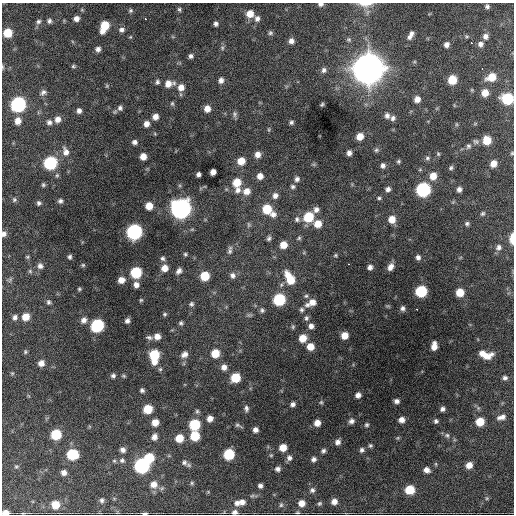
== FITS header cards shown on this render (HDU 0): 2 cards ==
NAXIS1  =                  512 / Axis length
NAXIS2  =                  512 / Axis length

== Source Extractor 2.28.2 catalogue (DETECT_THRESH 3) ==
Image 512 x 512 px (HDU 0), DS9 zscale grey, 1 PNG px = 1 image px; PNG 516 x 516 px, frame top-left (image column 1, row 512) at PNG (2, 3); no overlay
Background 1480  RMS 41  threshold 122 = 3 sigma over >= 5 px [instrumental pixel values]
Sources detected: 245; all 245 listed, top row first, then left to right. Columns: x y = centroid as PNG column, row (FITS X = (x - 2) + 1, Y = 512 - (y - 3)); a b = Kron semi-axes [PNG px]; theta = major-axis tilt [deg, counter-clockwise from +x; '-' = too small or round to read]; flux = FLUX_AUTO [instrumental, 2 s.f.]
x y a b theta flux
321 4 6 4 5 8.1e+03
365 4 19 6 1 2.0e+04
487 6 5 5 - 6.3e+03
179 9 6 5 - 4.9e+03
82 10 6 4 -18 2.8e+03
131 10 6 6 - 4.9e+03
250 14 7 7 - 3.2e+04
76 19 5 5 - 1.4e+04
146 19 3 2 - 3.2e+03
257 19 8 7 - 1.1e+04
38 21 7 6 - 6.5e+03
49 21 6 6 - 7.0e+03
216 24 5 4 - 7.5e+03
104 26 10 6 67 6.6e+04
122 30 7 6 - 9.5e+03
8 33 7 6 - 5.7e+04
270 33 6 5 - 5.4e+03
411 35 9 4 64 1.2e+04
485 36 7 7 - 1.2e+04
130 37 5 4 - 2.5e+03
291 41 6 6 - 1.3e+04
472 43 2 2 - 2.1e+03
446 44 5 5 - 1.1e+04
480 44 6 6 - 1.1e+04
222 48 7 5 -71 5.6e+03
98 49 6 5 - 1.0e+04
191 56 5 5 - 7.5e+03
73 66 6 5 - 4.2e+03
2 67 5 3 - 3.4e+03
482 68 3 2 - 2.6e+03
368 69 13 12 - 4.9e+06
324 70 7 6 - 8.5e+03
491 77 9 7 23 4.9e+04
221 80 7 6 - 1.1e+04
452 80 7 6 - 5.8e+04
157 82 7 6 - 6.2e+03
169 84 11 8 11 2.5e+04
107 86 5 5 - 3.6e+03
181 87 8 8 - 2.1e+04
43 92 9 6 37 9.1e+03
485 93 7 7 - 2.7e+04
417 99 6 6 - 1.7e+04
507 99 8 7 - 1.6e+05
172 103 6 5 - 4.4e+03
18 104 8 8 - 4.7e+05
322 104 5 3 - 3.9e+03
120 108 7 7 - 9.0e+03
207 108 7 6 - 2.1e+04
79 111 6 5 - 1.0e+04
235 114 9 6 -90 7.3e+03
387 115 7 6 - 9.8e+03
155 117 6 6 - 1.6e+04
393 118 7 6 - 8.4e+03
58 119 7 7 - 1.7e+04
18 121 7 6 - 2.1e+04
49 122 7 7 - 1.0e+04
291 122 5 5 - 5.8e+03
146 124 7 6 - 1.5e+04
456 124 6 3 -72 2.9e+03
269 129 7 3 -82 3.4e+03
360 136 7 6 - 3.0e+04
487 140 7 7 - 5.2e+04
476 141 8 7 - 7.2e+03
134 142 6 5 - 8.7e+03
468 146 8 6 75 7.2e+03
376 150 6 5 - 5.2e+03
66 152 12 8 -71 1.9e+04
349 153 5 4 - 1.1e+04
512 153 5 5 - 3.4e+03
258 154 7 6 - 1.8e+04
438 154 5 4 - 3.4e+03
143 156 6 5 - 2.4e+04
427 158 6 5 - 5.3e+03
241 161 7 7 - 3.6e+04
398 161 5 5 - 4.2e+03
50 163 8 7 - 2.7e+05
493 164 7 6 - 2.4e+04
383 166 6 5 - 9.3e+03
451 168 6 5 - 5.1e+03
213 172 5 5 - 1.6e+04
198 174 4 4 - 8.3e+03
260 176 7 7 - 1.8e+04
433 176 8 7 - 3.1e+04
297 179 7 6 - 9.4e+03
237 182 8 8 - 4.5e+04
43 185 5 5 - 4.2e+03
293 187 6 6 - 6.7e+03
388 189 6 5 - 9.5e+03
423 189 8 7 - 4.0e+05
459 189 5 5 - 9.8e+03
238 190 10 8 78 1.5e+04
247 191 9 8 - 2.5e+04
275 196 8 7 - 1.3e+04
379 198 6 4 0 4.4e+03
14 200 6 5 - 4.6e+03
60 201 6 5 - 6.9e+03
39 203 5 5 - 5.8e+03
149 206 6 6 - 3.3e+04
181 209 9 9 - 1.6e+06
267 209 8 7 - 7.5e+04
316 209 7 7 - 1.2e+04
483 213 6 5 - 4.6e+03
273 214 8 7 - 1.4e+04
308 217 8 7 - 9.9e+04
297 219 8 7 - 8.6e+03
392 219 7 7 - 3.1e+04
318 224 8 7 - 3.3e+04
467 224 6 5 - 6.0e+03
249 225 8 5 -84 5.3e+03
134 232 8 8 - 5.5e+05
4 234 6 5 - 9.9e+03
269 238 7 5 71 6.5e+03
299 238 6 5 - 4.4e+03
512 238 10 4 89 3.2e+04
283 245 7 6 - 3.0e+04
499 247 8 7 - 1.0e+04
230 250 12 6 82 9.1e+03
185 254 5 4 - 4.3e+03
335 255 6 4 2 3.8e+03
27 257 5 4 - 3.2e+03
70 257 5 4 - 5.9e+03
418 257 5 5 - 8.7e+03
163 258 6 6 - 6.9e+03
349 264 3 2 - 2.6e+03
83 265 5 5 - 3.9e+03
40 266 7 7 - 1.0e+04
370 267 5 5 - 1.1e+04
390 267 8 6 60 1.6e+04
164 268 7 7 - 2.4e+04
30 271 6 5 - 3.9e+03
179 271 8 6 55 1.1e+04
136 272 7 7 - 1.5e+05
233 275 8 7 - 1.0e+04
205 276 7 6 - 7.0e+04
290 278 14 7 -60 6.4e+04
121 280 7 6 - 2.1e+04
136 285 6 6 - 1.4e+04
79 289 4 4 - 3.7e+03
421 291 7 7 - 1.7e+05
460 292 6 6 - 4.3e+04
306 296 6 5 - 4.8e+03
141 300 5 5 - 3.5e+03
279 300 7 7 - 1.8e+05
48 302 6 5 - 5.8e+03
312 302 9 7 25 2.1e+04
191 304 6 6 - 6.2e+03
307 305 9 6 11 1.1e+04
402 308 6 6 - 7.7e+03
416 309 3 2 - 3.4e+03
262 310 6 6 - 5.9e+03
301 310 6 6 - 6.0e+03
165 314 6 5 - 4.6e+03
15 317 7 6 - 9.0e+03
25 317 7 7 - 3.1e+04
306 318 7 6 - 6.7e+03
84 320 8 6 53 1.3e+04
127 321 5 4 - 8.9e+03
181 323 5 5 - 5.5e+03
97 325 8 7 - 2.7e+05
311 326 6 6 - 1.2e+04
293 327 6 5 - 4.0e+03
345 335 6 6 - 3.0e+04
157 336 6 6 - 1.9e+04
149 337 9 5 -13 6.8e+03
303 338 7 7 - 3.6e+04
434 346 8 5 84 2.3e+04
310 347 7 7 - 3.2e+04
25 352 6 5 - 4.3e+03
215 353 7 7 - 4.8e+04
482 353 7 6 - 1.6e+04
184 354 9 7 37 1.5e+04
154 356 12 7 90 1.2e+05
486 356 13 6 15 3.0e+04
41 363 7 6 - 1.8e+04
224 367 7 7 - 1.5e+04
12 373 5 5 - 3.5e+03
113 376 6 5 - 6.5e+03
124 376 6 5 - 3.7e+03
235 378 7 6 - 8.0e+04
505 378 6 6 - 7.7e+03
142 390 5 4 - 6.6e+03
358 395 5 5 - 1.3e+04
396 401 5 4 - 9.1e+03
321 402 6 5 - 4.2e+03
293 404 5 5 - 8.9e+03
246 408 8 5 -81 7.8e+03
148 409 7 6 - 6.7e+04
442 409 5 5 - 8.5e+03
197 411 7 6 - 5.5e+03
501 417 12 6 15 1.5e+04
210 418 6 5 - 1.7e+04
401 420 5 5 - 1.6e+04
351 421 6 6 - 1.0e+04
436 421 5 5 - 5.7e+03
155 422 7 6 - 2.7e+04
480 422 7 6 - 4.9e+04
317 423 6 5 - 2.2e+04
195 424 7 7 - 1.3e+05
238 425 10 4 -23 5.5e+03
367 425 6 5 - 4.9e+03
255 430 5 5 - 1.2e+04
56 434 7 7 - 1.1e+05
447 435 7 6 - 6.7e+03
195 436 7 7 - 8.0e+04
154 437 7 6 - 1.5e+04
179 438 7 7 - 4.8e+04
338 442 7 6 - 1.2e+04
370 445 5 4 - 4.6e+03
283 448 6 6 - 3.5e+04
123 450 6 6 - 1.2e+04
362 450 6 6 - 7.3e+03
323 451 5 5 - 6.7e+03
72 454 8 7 - 1.4e+05
229 454 7 7 - 1.3e+05
149 458 7 7 - 8.0e+04
289 458 7 7 - 9.8e+03
314 459 6 6 - 8.4e+03
122 460 7 7 - 7.4e+03
114 461 5 4 - 3.9e+03
184 462 8 8 - 9.8e+03
469 465 7 6 - 2.2e+04
16 466 5 5 - 4.0e+03
142 466 8 8 - 5.1e+05
278 469 6 5 - 9.3e+03
427 470 7 6 - 1.5e+04
64 473 6 5 - 1.3e+04
192 483 5 5 - 4.3e+03
154 484 9 9 - 2.3e+04
260 486 5 5 - 8.1e+03
312 490 7 6 - 7.8e+03
410 490 7 7 - 7.1e+04
253 496 11 4 -2 6.6e+03
487 498 5 5 - 3.7e+03
102 500 6 6 - 6.9e+03
334 501 6 5 - 1.7e+04
242 502 8 7 - 1.6e+04
237 503 8 7 - 1.4e+04
302 503 6 6 - 2.2e+04
319 503 6 5 - 4.8e+03
55 505 7 7 - 4.1e+04
281 505 6 5 - 5.4e+03
235 512 8 6 0 1.1e+04
5 513 6 4 1 2.7e+04
145 513 5 2 - 5.5e+03
297 513 6 3 0 3.2e+03
At the frame edge (FLAGS 8, measured only in part): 10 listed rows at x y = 321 4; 365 4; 2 67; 507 99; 512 153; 4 234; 512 238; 235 512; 5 513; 145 513